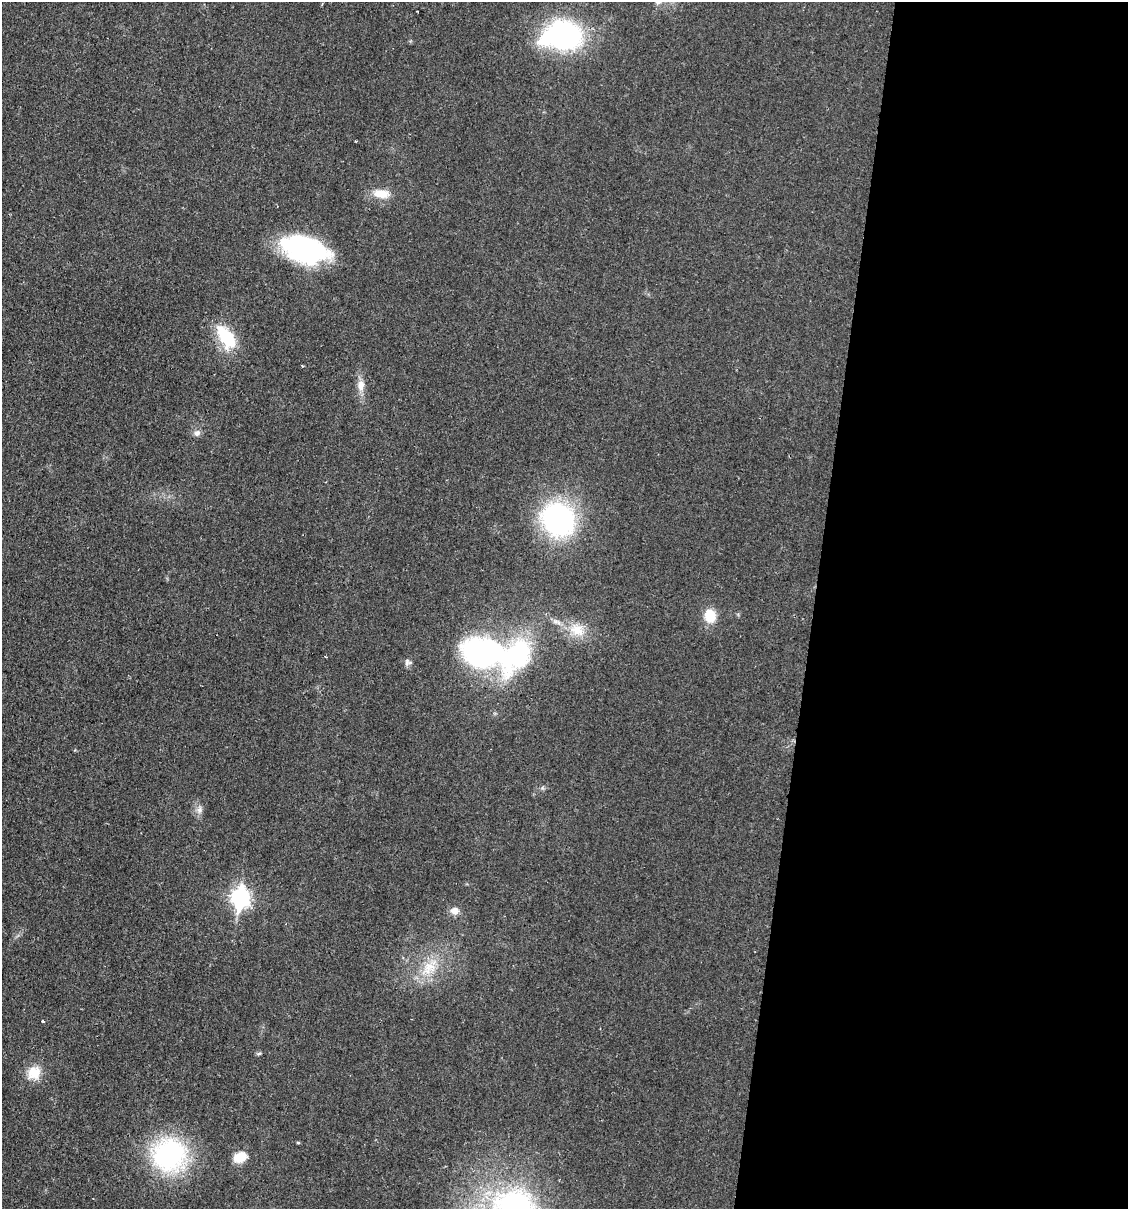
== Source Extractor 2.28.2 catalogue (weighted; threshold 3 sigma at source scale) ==
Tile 12 of 4 x 4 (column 4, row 3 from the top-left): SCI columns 3611-4736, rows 1208-2414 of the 4848 x 4828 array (HDU 1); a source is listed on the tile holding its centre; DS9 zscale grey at full resolution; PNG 1130 x 1211 px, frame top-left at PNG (2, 2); no overlay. Shown black and unused: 28% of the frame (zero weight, under 2 of 3 exposures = <1% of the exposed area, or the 3 px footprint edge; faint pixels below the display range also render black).
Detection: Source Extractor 2.28.2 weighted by HDU 2 'WHT'; one run over the whole footprint, this tile lists its part. Background 0.0329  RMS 0.0049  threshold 0.022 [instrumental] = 3 sigma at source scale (4.5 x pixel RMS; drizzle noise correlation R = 1.50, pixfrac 1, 0.05/0.05 arcsec/px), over >= 5 px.
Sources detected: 26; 1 inside a brighter object's white glare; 1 cosmic-ray / hot-pixel residue — not listed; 1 inside a brighter listed object's ellipse — not listed separately; the other 23 listed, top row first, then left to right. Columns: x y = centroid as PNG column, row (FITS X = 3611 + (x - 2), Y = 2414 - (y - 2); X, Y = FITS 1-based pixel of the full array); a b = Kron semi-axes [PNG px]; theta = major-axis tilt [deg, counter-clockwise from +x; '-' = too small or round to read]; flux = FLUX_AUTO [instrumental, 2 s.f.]
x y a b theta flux
564 35 34 29 -20 88
381 194 23 11 -7 7.9
305 249 47 24 -15 72
226 337 33 17 -56 22
302 366 3 2 - 0.41
361 385 16 10 89 4.7
197 433 9 8 - 2
558 519 27 23 -39 110
710 616 14 11 -85 11
577 630 21 17 -19 11
485 653 39 26 -16 130
407 662 11 6 79 1.7
199 810 11 8 74 2.5
240 897 10 8 84 170
454 911 10 9 - 3.6
429 968 27 17 36 15
42 1021 3 3 - 1.2
259 1054 7 4 8 0.78
34 1073 19 17 49 9.2
298 1143 4 4 - 0.52
169 1155 27 26 - 92
240 1157 12 9 21 11
514 1206 58 46 3 110
Isophote crosses this tile's border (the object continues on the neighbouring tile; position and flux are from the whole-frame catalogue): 1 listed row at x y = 514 1206